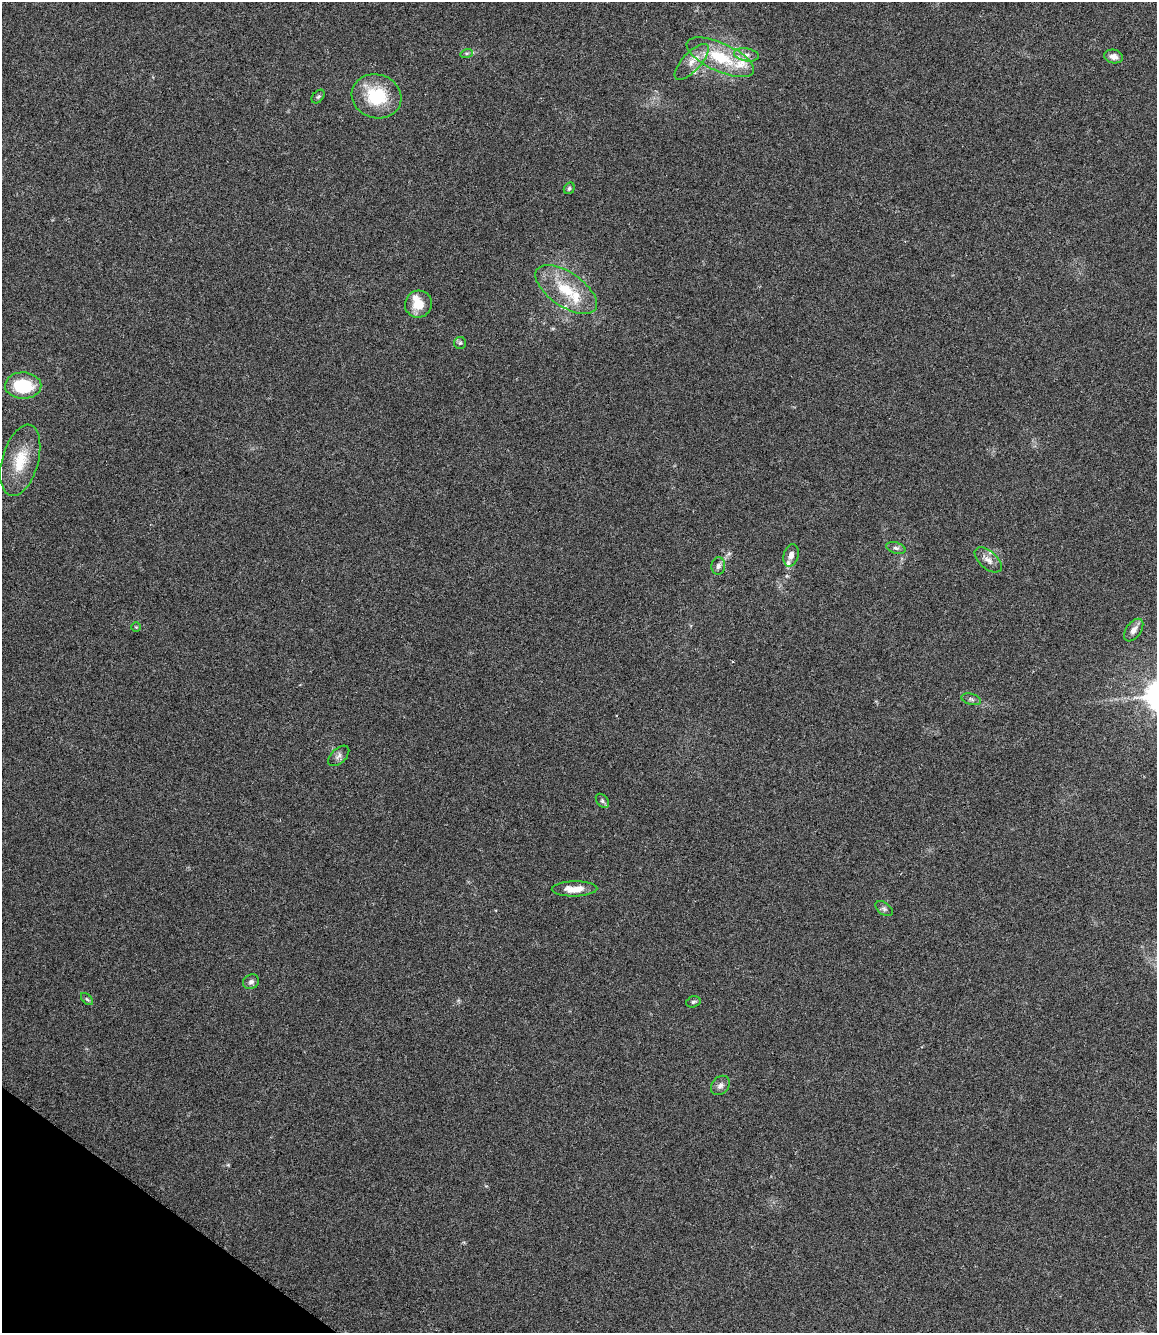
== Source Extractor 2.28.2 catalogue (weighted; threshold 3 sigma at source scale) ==
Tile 6 of 4 x 3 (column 2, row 2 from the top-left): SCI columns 1162-2316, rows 1561-2891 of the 4633 x 4420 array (HDU 1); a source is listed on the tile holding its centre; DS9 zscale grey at full resolution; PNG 1159 x 1335 px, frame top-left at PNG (2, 2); each listed source drawn as its Kron ellipse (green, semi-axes under 4 px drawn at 4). Shown black and unused: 3% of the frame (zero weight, under 3 of 6 exposures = <1% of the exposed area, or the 3 px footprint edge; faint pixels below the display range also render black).
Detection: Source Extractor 2.28.2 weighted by HDU 2 'WHT'; one run over the whole footprint, this tile lists its part. Background 0.0673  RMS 0.0061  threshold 0.025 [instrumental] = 3 sigma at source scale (4.09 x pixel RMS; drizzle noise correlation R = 1.36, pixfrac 0.8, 0.0396/0.0396 arcsec/px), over >= 5 px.
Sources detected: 33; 5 inside a brighter listed object's ellipse — not listed separately; the other 28 listed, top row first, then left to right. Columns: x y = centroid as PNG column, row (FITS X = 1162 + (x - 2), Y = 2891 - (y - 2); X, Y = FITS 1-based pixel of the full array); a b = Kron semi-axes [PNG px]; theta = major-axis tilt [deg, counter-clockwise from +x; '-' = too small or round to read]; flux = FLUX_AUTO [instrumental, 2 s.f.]
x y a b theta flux
467 53 6 4 18 0.89
746 55 13 6 -9 3.1
1113 56 9 6 -10 3.2
720 57 36 14 -25 27
692 62 23 9 47 6.9
318 96 8 5 47 1
376 96 25 22 -18 28
569 188 6 5 - 1
566 289 35 17 -34 23
418 304 14 13 - 9.9
460 343 6 6 - 1.1
23 386 18 13 -1 26
20 460 37 18 74 19
896 548 10 5 -16 1.6
791 555 11 7 75 3.5
988 560 16 8 -41 4.2
718 566 8 7 - 1.9
136 627 4 4 - 0.58
1134 630 13 7 54 3.6
971 699 10 5 -15 1.5
339 756 13 7 43 2.3
602 801 8 5 -51 1.3
575 889 23 7 1 9.2
884 909 10 6 -37 1.5
251 982 8 7 - 1.9
87 999 7 4 -44 1
693 1002 7 5 16 1.2
720 1085 11 8 48 2.5